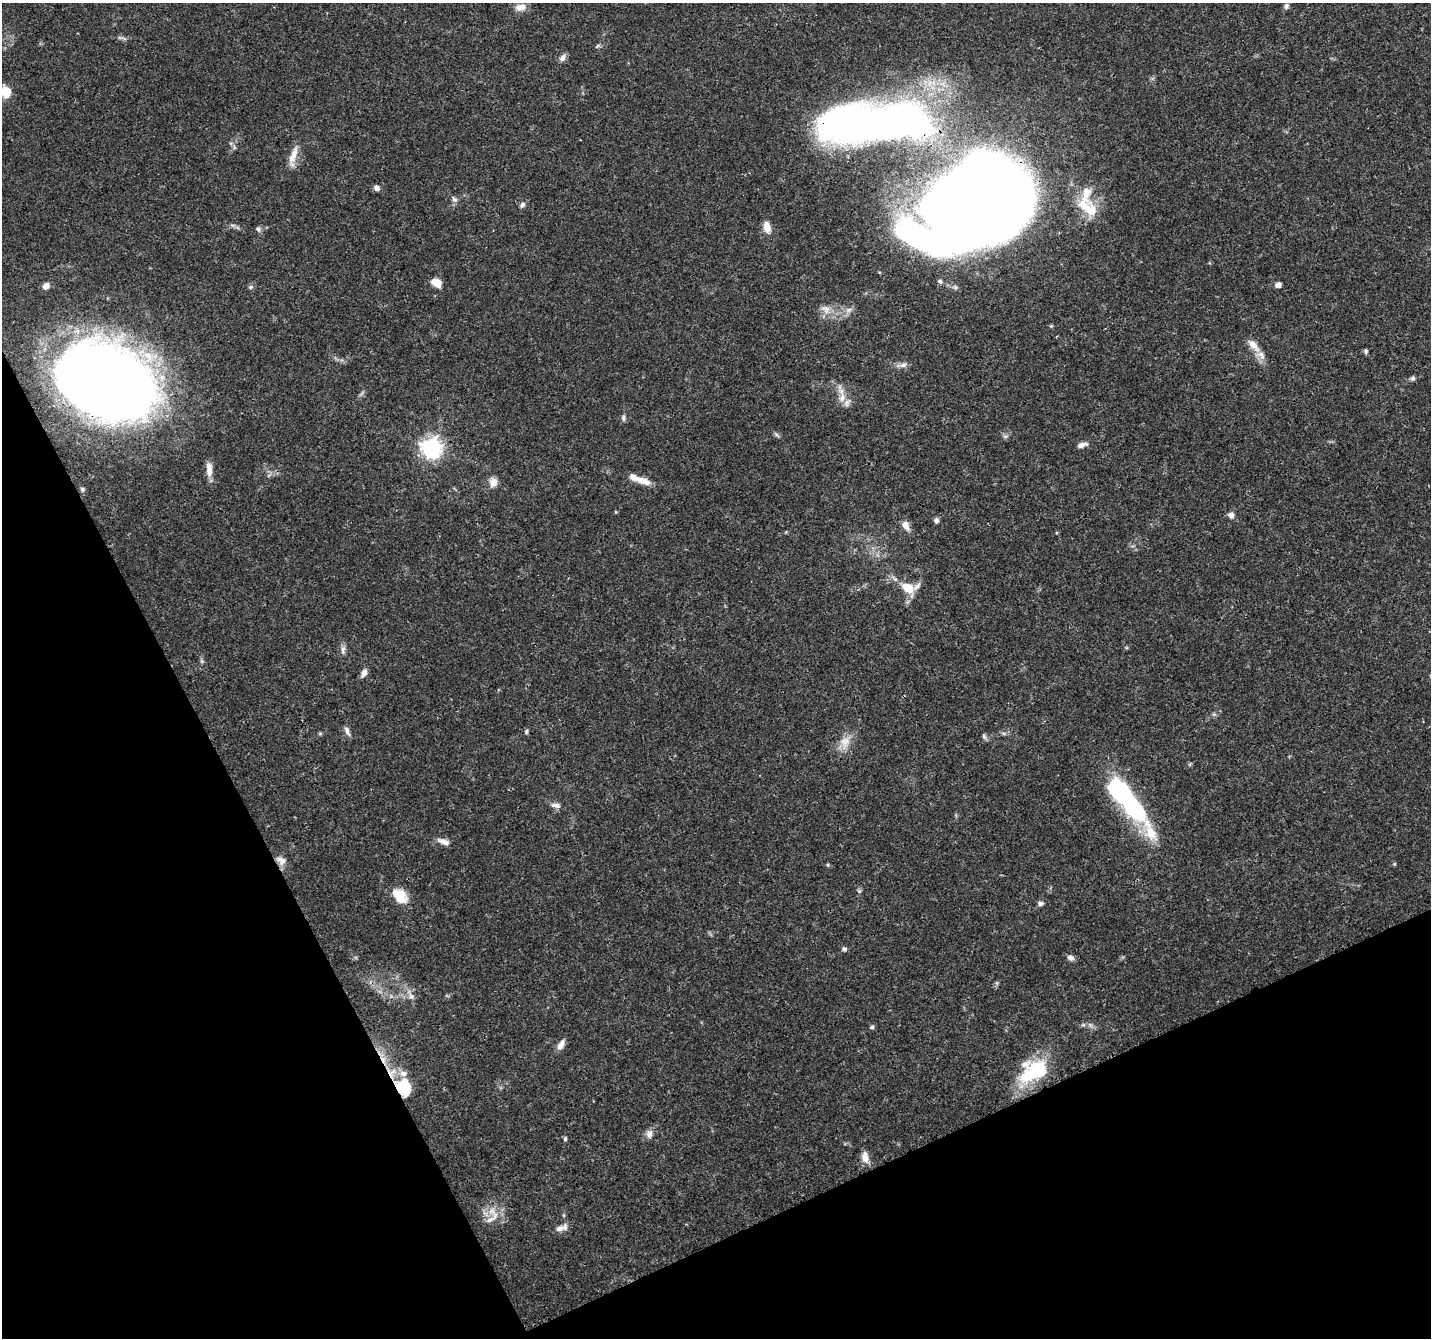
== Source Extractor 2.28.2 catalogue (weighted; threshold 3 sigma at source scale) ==
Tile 14 of 4 x 4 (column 2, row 4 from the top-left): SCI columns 1435-2863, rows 100-1435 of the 5728 x 5603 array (HDU 1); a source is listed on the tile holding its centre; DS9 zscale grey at full resolution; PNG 1433 x 1340 px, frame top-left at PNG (2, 3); no overlay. Shown black and unused: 24% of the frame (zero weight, under 3 of 4 exposures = <1% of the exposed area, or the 3 px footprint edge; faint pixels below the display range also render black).
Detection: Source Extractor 2.28.2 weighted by HDU 2 'WHT'; one run over the whole footprint, this tile lists its part. Background 0.0255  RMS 0.0019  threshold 0.00867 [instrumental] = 3 sigma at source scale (4.5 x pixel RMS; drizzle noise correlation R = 1.50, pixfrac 1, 0.0396/0.0396 arcsec/px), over >= 5 px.
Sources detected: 86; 7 inside a brighter object's white glare — not listed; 8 inside a brighter listed object's ellipse — not listed separately; the other 71 listed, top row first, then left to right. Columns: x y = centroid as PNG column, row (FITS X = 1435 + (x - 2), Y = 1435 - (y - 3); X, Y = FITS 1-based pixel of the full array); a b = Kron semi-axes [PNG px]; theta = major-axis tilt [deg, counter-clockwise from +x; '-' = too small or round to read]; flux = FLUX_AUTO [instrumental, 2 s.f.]
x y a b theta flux
1286 6 8 6 72 0.51
520 7 15 8 10 1.6
563 58 11 6 53 0.79
6 92 12 11 - 3.9
874 123 119 35 3 150
293 155 28 8 72 2.3
377 188 6 6 - 0.77
971 189 74 48 36 210
454 199 8 6 -51 0.62
522 205 8 5 46 0.57
1084 206 25 15 -46 4.7
233 225 7 4 17 0.37
767 227 14 8 -74 1.7
258 229 7 6 - 0.49
940 281 6 5 - 0.36
436 283 10 7 -27 2.9
1278 285 6 5 - 1.1
46 286 8 6 40 1.2
251 287 7 5 21 0.39
826 309 15 10 -36 1.7
849 310 9 6 21 0.77
1051 326 5 4 - 0.22
1253 345 21 9 -48 2.1
1366 351 6 5 - 0.35
903 365 11 6 15 0.81
1413 378 6 6 - 0.4
105 381 69 50 -22 350
842 397 15 9 86 1.9
623 418 9 5 -86 0.46
776 435 10 4 -45 0.39
1005 436 7 4 0 0.37
1082 445 13 5 14 0.99
431 447 7 7 - 110
209 469 19 7 -87 1.9
643 481 20 8 -19 2.3
493 482 11 9 -88 1.5
83 489 7 5 85 0.34
1231 515 8 7 - 0.88
936 520 7 6 - 0.56
905 525 13 8 -57 1.4
909 588 20 12 0 3.8
343 650 12 6 90 0.76
202 661 6 5 - 0.32
364 673 9 6 60 1.1
347 731 13 5 -68 0.78
526 732 6 4 75 0.32
320 733 5 5 - 0.24
984 736 8 5 -64 0.41
845 742 18 13 75 2.6
557 805 9 8 - 0.83
1133 807 50 22 -49 20
443 842 16 7 -20 1.2
281 861 14 11 -47 1.4
1394 864 6 3 71 0.2
828 865 5 4 - 0.25
400 896 20 13 -45 3.9
1040 903 7 5 7 0.57
844 949 5 5 - 0.54
1071 958 9 7 -28 0.74
411 996 10 8 -17 0.97
1090 1025 9 3 -45 0.4
872 1027 6 5 - 0.32
561 1045 13 7 60 1.3
1033 1072 37 24 43 13
391 1073 16 14 62 3.1
405 1086 23 13 -80 5.9
649 1134 11 9 76 1.1
565 1139 6 4 90 0.31
865 1157 16 8 -83 1.5
492 1218 27 9 40 2.5
559 1229 11 8 25 0.95
Overlapping masked pixels (flux is a lower limit): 5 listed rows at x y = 874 123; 105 381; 1133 807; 391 1073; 405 1086
Isophote crosses this tile's border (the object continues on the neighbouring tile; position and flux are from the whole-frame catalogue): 1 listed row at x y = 6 92